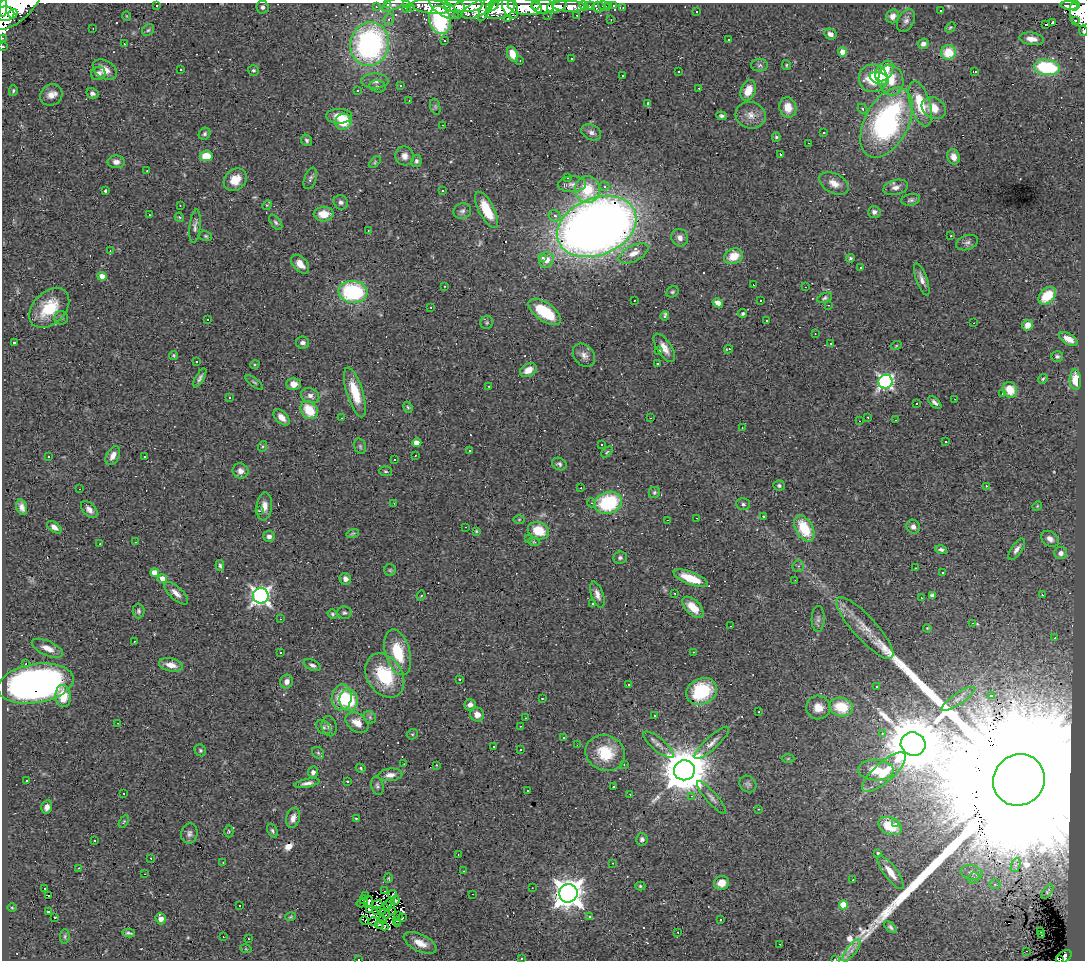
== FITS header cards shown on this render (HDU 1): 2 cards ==
NAXIS1  =                 1083
NAXIS2  =                  958

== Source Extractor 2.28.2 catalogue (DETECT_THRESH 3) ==
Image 1083 x 958 px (HDU 1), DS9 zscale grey, 1 PNG px = 1 image px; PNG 1087 x 962 px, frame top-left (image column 1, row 958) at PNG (2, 3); each listed source drawn as its Kron ellipse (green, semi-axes under 4 px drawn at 4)
Background 0.74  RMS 0.069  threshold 0.208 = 3 sigma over >= 5 px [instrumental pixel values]
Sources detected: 460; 6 with non-positive FLUX_AUTO (blend fragments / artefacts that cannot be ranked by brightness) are neither listed nor drawn; the other 454 listed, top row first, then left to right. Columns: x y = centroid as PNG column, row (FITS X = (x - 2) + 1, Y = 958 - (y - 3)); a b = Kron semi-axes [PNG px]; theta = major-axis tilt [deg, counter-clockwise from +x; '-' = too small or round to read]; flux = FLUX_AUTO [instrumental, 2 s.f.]
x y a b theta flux
157 5 3 2 - 2.8e+01
388 5 4 3 - 9.4e+00
393 5 11 5 26 1.2e+01
407 5 3 3 - 1.9e+01
536 5 4 3 - 1.1e+02
609 5 3 2 - 2.6e+01
613 5 3 2 - 6.2e+00
17 6 31 14 43 2.0e+03
454 6 11 6 -14 5.0e+02
469 6 14 6 7 4.3e+02
492 6 7 4 31 1.3e+02
543 6 11 7 -3 3.9e+02
557 6 10 6 19 1.8e+02
569 6 16 5 -2 1.7e+02
584 6 5 3 - 1.8e+01
590 6 5 3 - 8.5e+00
604 6 6 3 -26 1.3e+01
1069 6 8 4 -5 8.8e+01
1075 6 5 3 - 1.1e+02
3 7 10 4 -89 4.9e+02
262 7 6 6 - 1.6e+01
376 7 3 2 - 9.1e+00
410 7 2 2 - 2.5e+00
431 7 19 7 -6 3.3e+02
510 7 12 7 -66 4.2e+02
525 7 17 8 -10 8.2e+02
598 7 6 5 - 1.6e+01
406 8 3 2 - 3.9e+00
444 8 17 7 -34 2.0e+02
478 8 18 7 27 3.2e+02
486 8 14 5 67 2.0e+02
623 8 2 2 - 3.2e+00
500 9 15 9 20 6.0e+02
940 11 3 3 - 4.1e+01
1081 11 15 11 88 7.8e+02
697 12 2 2 - 4.4e+00
5 14 9 7 3 7.0e+02
13 14 5 4 - 2.3e+02
457 15 3 2 - 5.3e+00
577 15 3 2 - 4.5e+00
127 16 4 3 - 3.3e+00
548 16 2 2 - 2.3e+00
893 16 7 6 - 3.0e+01
389 19 5 5 - 1.0e+01
507 19 3 2 - 1.0e+01
440 20 14 10 -75 5.0e+02
611 20 3 2 - 4.3e+00
906 20 12 8 62 2.2e+01
1075 21 3 2 - 2.6e+01
1053 22 3 3 - 8.2e+02
1046 25 3 2 - 1.5e+02
950 27 6 4 47 6.0e+00
93 28 2 2 - 3.4e+00
148 30 6 5 - 8.6e+00
1083 31 5 2 - 7.7e+00
830 34 6 5 - 2.5e+01
2 38 2 2 - 5.2e+00
1032 39 12 6 -8 3.8e+01
728 40 3 3 - 2.4e+01
444 41 3 2 - 2.1e+01
124 44 3 2 - 1.2e+01
370 44 22 19 77 1.1e+03
923 44 5 5 - 2.1e+01
3 47 3 2 - 1.0e+01
843 52 4 4 - 1.0e+02
948 52 7 7 - 9.3e+01
513 54 8 5 -66 6.6e+01
571 59 3 3 - 7.0e+00
520 61 3 3 - 3.5e+00
760 65 8 6 2 1.3e+01
786 65 5 4 - 5.9e+00
1047 67 13 7 -8 4.0e+02
181 69 3 2 - 6.0e+00
105 70 13 9 -32 5.1e+01
253 70 5 5 - 7.8e+00
884 71 11 7 54 1.4e+02
679 72 3 2 - 1.0e+01
975 72 3 2 - 3.7e+00
98 73 7 6 - 1.9e+01
622 75 2 2 - 3.9e+00
873 78 14 14 - 1.6e+02
879 78 10 6 -22 4.4e+01
891 80 15 12 -80 9.6e+01
375 81 13 7 0 2.6e+01
400 85 3 3 - 4.0e+01
378 86 8 6 -13 1.1e+01
699 88 3 2 - 1.5e+01
13 91 5 4 - 6.8e+00
358 91 3 3 - 3.8e+01
748 91 11 7 67 7.8e+01
92 93 6 5 - 1.5e+01
51 95 11 10 - 3.9e+01
409 101 2 2 - 2.3e+00
648 103 4 3 - 6.7e+00
920 104 23 10 -73 1.7e+02
435 107 8 5 -71 8.4e+00
788 107 10 8 -76 5.9e+01
934 108 13 10 -31 7.5e+01
862 109 5 4 - 7.9e+00
751 115 15 13 -16 4.8e+01
339 116 13 7 0 6.0e+01
721 116 5 4 - 1.2e+01
343 122 8 7 - 1.3e+02
886 123 38 21 62 9.9e+02
443 125 3 2 - 1.3e+01
591 132 10 7 -28 2.3e+01
824 133 3 2 - 4.7e+00
205 134 6 5 - 1.1e+01
776 137 4 4 - 8.0e+00
307 140 6 5 - 9.4e+00
809 143 3 2 - 2.5e+00
781 155 3 3 - 6.4e+00
206 156 6 5 - 9.9e+01
404 156 9 9 - 3.6e+01
953 157 8 6 -69 3.6e+01
416 161 6 5 - 1.2e+01
116 162 9 6 -1 2.7e+01
375 162 7 4 47 7.9e+00
147 171 3 2 - 5.4e+00
567 177 3 2 - 5.3e+00
310 178 11 6 69 1.5e+01
235 180 12 10 39 7.4e+01
834 183 16 9 -27 5.3e+01
572 184 14 8 2 2.8e+01
604 186 5 4 - 1.3e+01
896 187 13 7 14 3.0e+01
587 189 13 12 - 1.6e+02
105 190 3 3 - 1.6e+01
443 191 3 2 - 3.9e+00
911 200 9 6 10 1.3e+01
341 202 7 7 - 1.8e+01
180 205 2 2 - 3.8e+00
267 205 5 4 - 4.5e+00
486 210 20 7 -63 1.5e+02
462 211 9 7 24 1.7e+01
874 212 6 6 - 1.7e+01
324 214 10 7 3 8.2e+01
150 215 3 2 - 3.6e+00
555 216 6 5 - 1.7e+01
179 217 5 3 - 4.8e+00
276 222 9 5 -51 1.0e+01
195 226 17 5 84 1.9e+01
597 227 41 28 22 6.3e+03
368 230 3 3 - 3.1e+00
206 236 6 5 - 7.2e+00
951 236 3 2 - 3.3e+00
680 238 9 8 - 2.7e+01
967 242 11 7 18 2.0e+01
110 251 3 3 - 3.0e+00
634 253 16 8 26 5.0e+01
734 256 10 7 25 8.9e+01
542 258 3 3 - 2.9e+02
850 258 4 4 - 8.1e+00
546 260 8 7 - 4.7e+01
300 264 11 7 -48 4.4e+01
861 268 3 3 - 1.9e+01
102 276 4 4 - 4.8e+01
922 279 17 5 -70 3.0e+01
753 285 2 2 - 2.8e+00
444 286 3 2 - 3.1e+00
805 287 2 2 - 2.5e+00
353 292 14 11 -5 4.9e+02
672 292 6 5 - 8.2e+00
1047 296 10 7 43 1.5e+02
825 298 8 4 22 9.9e+00
634 300 2 2 - 4.0e+00
760 300 3 3 - 5.5e+01
718 303 5 4 - 3.9e+01
828 305 3 2 - 5.6e+00
431 307 3 2 - 5.6e+00
49 308 23 16 45 1.9e+02
545 312 19 9 -36 2.3e+02
743 314 4 3 - 8.1e+00
665 316 4 3 - 2.3e+01
61 318 7 7 - 1.2e+01
208 319 3 2 - 1.4e+01
767 320 3 3 - 9.5e+00
487 323 6 6 - 9.7e+00
973 323 3 2 - 1.8e+02
1028 325 5 5 - 4.7e+01
815 334 2 2 - 2.6e+00
1068 339 10 5 -30 3.9e+01
14 343 3 3 - 7.2e+01
303 343 6 6 - 1.7e+01
831 343 3 3 - 2.6e+01
896 346 5 3 - 3.6e+00
664 348 16 7 -57 4.6e+01
729 349 4 2 - 6.8e+00
659 351 4 3 - 5.0e+00
174 355 5 4 - 6.0e+00
584 355 13 10 -50 3.1e+01
1057 356 6 5 - 9.1e+00
196 361 3 3 - 4.1e+01
255 364 5 3 - 4.5e+00
657 364 3 3 - 5.3e+00
528 370 9 6 27 5.2e+01
200 378 11 4 60 1.5e+01
1043 379 5 3 - 6.6e+00
1075 380 10 5 -87 5.1e+01
254 382 10 3 -37 8.0e+00
885 382 7 7 - 1.2e+03
294 384 7 6 - 3.8e+01
489 386 3 2 - 3.2e+00
1010 390 8 7 - 9.4e+01
355 392 26 8 -73 1.4e+02
1003 393 3 3 - 4.1e+01
310 396 9 7 -25 2.6e+01
229 397 3 3 - 2.0e+01
955 399 2 2 - 3.8e+00
935 402 8 4 -41 1.5e+01
917 404 3 3 - 2.3e+01
408 407 6 4 -66 7.2e+00
309 410 10 8 -49 1.5e+02
281 417 10 5 -45 3.9e+01
868 417 3 3 - 6.7e+00
341 418 3 2 - 4.0e+00
650 418 2 2 - 3.3e+00
895 420 3 2 - 1.4e+01
859 421 3 2 - 3.8e+01
742 428 2 2 - 3.0e+00
946 442 3 3 - 1.4e+01
417 443 4 4 - 8.1e+01
601 444 2 2 - 3.7e+00
263 446 5 3 - 6.2e+00
360 446 8 5 -74 9.2e+00
469 451 3 3 - 1.1e+01
607 452 6 4 45 7.1e+00
415 455 3 2 - 3.8e+00
113 456 10 6 62 3.4e+01
145 456 3 3 - 9.7e+00
49 457 3 3 - 6.7e+00
394 460 3 3 - 4.7e+01
559 464 7 6 - 1.2e+01
240 471 8 7 - 2.7e+01
385 471 6 5 - 7.7e+00
779 485 5 5 - 9.9e+00
986 486 3 2 - 3.3e+01
581 488 3 2 - 4.9e+00
80 489 3 2 - 2.9e+00
654 492 6 5 - 8.8e+00
394 503 2 2 - 2.4e+00
592 503 4 3 - 4.1e+00
608 503 14 11 16 3.6e+02
743 504 7 5 -14 1.1e+01
264 506 14 7 84 3.5e+01
1037 506 5 4 - 4.6e+00
22 507 8 5 -73 2.5e+01
89 510 10 6 -48 2.4e+01
259 511 3 3 - 7.2e+00
763 516 3 3 - 9.6e+00
697 518 2 2 - 2.6e+00
519 519 6 4 1 5.9e+00
667 520 3 2 - 2.9e+01
54 527 8 5 -38 2.1e+01
466 527 3 2 - 9.8e+00
913 527 7 6 - 2.0e+01
804 528 14 8 -61 1.8e+02
476 531 3 2 - 4.7e+00
538 531 11 8 -20 1.2e+02
353 533 6 4 17 6.3e+00
269 536 5 5 - 2.1e+01
529 539 4 3 - 1.4e+01
1050 539 10 7 -35 2.9e+01
136 542 2 2 - 2.4e+00
534 542 6 3 -17 5.5e+00
100 544 3 2 - 6.0e+00
1017 549 12 5 56 2.1e+01
941 550 6 4 -15 9.9e+00
1061 553 6 6 - 2.8e+01
620 558 7 6 - 1.3e+01
220 566 5 3 - 9.9e+00
798 566 6 6 - 9.7e+00
915 568 2 2 - 3.2e+00
390 570 6 5 - 7.6e+00
155 573 4 4 - 7.9e+01
943 573 3 2 - 5.2e+00
691 578 18 6 -21 1.2e+02
163 579 4 4 - 9.1e+01
345 579 6 5 - 2.3e+01
795 580 2 2 - 2.4e+00
176 593 15 6 -43 3.5e+01
675 593 3 3 - 6.2e+00
421 595 5 3 - 7.2e+00
597 595 13 6 -71 2.8e+01
932 595 4 3 - 1.9e+01
1042 595 3 2 - 7.5e+00
261 596 8 7 - 2.1e+03
921 598 3 2 - 2.2e+01
593 603 3 3 - 5.8e+01
693 607 13 7 -44 8.7e+01
139 611 7 6 - 1.1e+01
344 613 7 6 - 1.1e+01
333 614 5 4 - 7.5e+00
280 619 2 2 - 3.3e+00
818 619 13 6 88 1.9e+01
972 623 3 2 - 6.0e+01
730 626 2 2 - 3.0e+00
865 628 40 11 -48 1.0e+02
927 628 4 3 - 3.4e+00
1055 638 4 3 - 4.7e+00
134 641 3 2 - 8.1e+00
47 648 17 7 -24 4.5e+01
398 652 23 12 -74 1.8e+02
693 652 2 2 - 3.9e+00
280 653 3 3 - 2.2e+01
26 664 3 2 - 1.7e+01
171 665 12 6 -12 4.6e+01
312 665 9 5 -24 1.6e+01
385 675 24 17 -57 2.7e+02
459 679 2 2 - 2.8e+00
287 682 7 6 - 2.7e+01
35 683 38 19 9 2.4e+03
629 685 3 2 - 8.8e+00
877 687 3 3 - 5.2e+00
701 691 16 13 28 2.7e+02
63 696 11 7 -84 9.6e+01
991 696 3 3 - 4.4e+01
342 697 13 10 81 1.2e+02
542 698 3 2 - 2.9e+00
958 699 19 5 34 3.0e+01
349 700 11 9 -81 2.2e+02
470 705 6 5 - 2.6e+01
818 707 12 12 - 5.7e+01
841 707 12 9 -11 1.4e+02
759 712 3 2 - 4.5e+00
477 714 7 7 - 3.8e+01
655 715 3 3 - 2.5e+01
370 717 7 5 -47 9.9e+00
526 718 2 2 - 2.7e+00
118 723 3 2 - 5.2e+00
357 723 12 8 -37 5.0e+01
329 726 10 7 -77 1.8e+01
520 726 2 2 - 2.9e+00
324 727 8 6 -40 1.2e+01
882 733 3 2 - 3.8e+01
412 734 6 5 - 5.5e+00
563 737 3 3 - 7.1e+00
712 743 23 6 43 3.5e+01
913 744 12 11 - 4.2e+04
577 745 2 2 - 2.5e+00
659 745 19 6 -39 3.0e+01
493 747 3 2 - 1.9e+01
200 750 6 5 - 8.6e+00
520 750 2 2 - 3.4e+00
318 753 6 5 - 8.8e+00
605 753 20 17 -23 1.8e+02
788 759 6 4 2 5.5e+00
404 764 2 2 - 2.7e+00
624 764 3 2 - 4.9e+00
436 765 3 2 - 6.7e+00
361 768 5 4 - 5.1e+00
684 770 10 10 - 2.3e+04
876 770 18 10 -2 7.8e+01
313 772 6 5 - 1.5e+01
884 772 28 10 41 1.1e+02
390 775 12 6 6 3.3e+01
1019 780 26 25 - 1.1e+06
27 781 3 3 - 1.8e+01
347 781 3 3 - 1.9e+01
307 783 12 4 11 2.2e+01
748 784 9 7 -42 1.4e+01
377 786 9 6 -76 1.2e+01
613 787 3 3 - 6.6e+01
527 790 3 2 - 8.1e+00
123 794 3 3 - 4.7e+01
630 794 3 2 - 4.9e+00
692 796 3 2 - 3.8e+01
711 797 21 6 -49 2.4e+01
47 807 7 5 75 2.6e+01
759 809 3 2 - 5.6e+01
293 818 10 6 75 2.9e+01
356 818 3 2 - 5.9e+00
124 821 7 4 59 5.8e+00
895 824 3 3 - 9.5e+00
890 826 12 8 -26 9.0e+01
229 831 6 4 -88 6.2e+00
272 831 7 5 -61 9.8e+00
189 834 10 8 78 1.8e+01
642 839 6 6 - 1.5e+01
94 840 3 3 - 1.1e+01
878 853 4 3 - 9.3e+00
458 855 2 2 - 3.0e+00
151 858 2 2 - 3.1e+00
223 862 3 2 - 3.5e+00
613 863 2 2 - 2.5e+00
1016 865 7 4 70 1.3e+01
79 868 3 2 - 2.7e+00
463 871 2 2 - 3.0e+00
890 872 20 6 -54 6.3e+01
972 872 11 7 -11 2.5e+01
145 874 2 2 - 3.3e+00
388 878 4 4 - 4.7e+00
974 878 6 5 - 9.8e+00
853 880 3 2 - 9.7e+00
721 883 7 7 - 5.9e+01
995 884 5 5 - 6.7e+00
640 886 5 4 - 6.6e+00
532 888 2 2 - 3.4e+00
44 889 2 2 - 3.6e+00
385 891 2 2 - 2.5e+00
1047 892 8 3 56 6.5e+00
568 893 9 9 - 7.5e+03
392 894 4 2 - 6.7e+00
473 894 3 2 - 4.5e+00
49 896 3 2 - 2.3e+01
366 896 3 2 - 2.7e+00
364 900 4 3 - 3.2e+00
395 900 4 3 - 8.2e+00
369 902 6 3 77 8.7e+00
362 903 5 2 - 4.2e+00
377 904 5 3 - 8.1e+00
391 904 5 2 - 1.4e+00
843 905 4 4 - 1.3e+02
240 906 3 3 - 4.9e+01
387 906 3 2 - 3.5e+00
12 908 4 3 - 3.7e+00
369 910 4 4 - 2.9e+00
376 910 3 2 - 3.8e+00
381 910 4 2 - 7.7e+00
48 912 3 3 - 8.6e+00
392 912 3 2 - 2.8e+00
385 914 5 2 - 2.0e+00
399 916 3 2 - 1.2e+00
589 916 3 3 - 7.7e+00
55 917 3 3 - 6.5e+01
291 917 5 3 - 5.0e+00
402 918 4 2 - 8.2e+00
161 919 6 5 - 2.8e+01
721 919 3 3 - 6.9e+00
365 920 4 2 - 4.5e+00
382 920 3 2 - 3.1e+00
397 920 3 2 - 7.1e+00
373 921 5 2 - 2.0e+00
379 924 4 2 - 5.1e+00
398 924 4 2 - 1.7e+00
382 925 6 4 -29 4.0e+00
890 927 7 4 -39 1.1e+01
678 932 3 2 - 6.0e+00
1041 932 3 2 - 1.7e+01
129 933 6 3 -11 9.7e+00
1041 935 4 2 - 1.7e+01
65 936 7 4 85 8.1e+00
223 937 3 2 - 5.0e+00
248 939 2 2 - 3.8e+00
420 943 18 8 -26 5.6e+01
780 944 3 2 - 4.0e+00
246 949 6 3 -17 4.4e+00
852 950 13 4 53 2.2e+01
1027 951 3 2 - 4.5e+01
1064 957 8 5 34 2.9e+01
521 958 3 2 - 5.8e+00
359 959 3 2 - 2.8e+01
835 959 3 3 - 6.6e+00
1060 960 3 2 - 1.2e+01
At the frame edge (FLAGS 8, measured only in part): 13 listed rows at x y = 388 5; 407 5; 17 6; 3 7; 1081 11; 5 14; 1083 31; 2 38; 3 47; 1064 957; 359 959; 835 959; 1060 960
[6 non-positive-flux detections neither listed nor drawn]